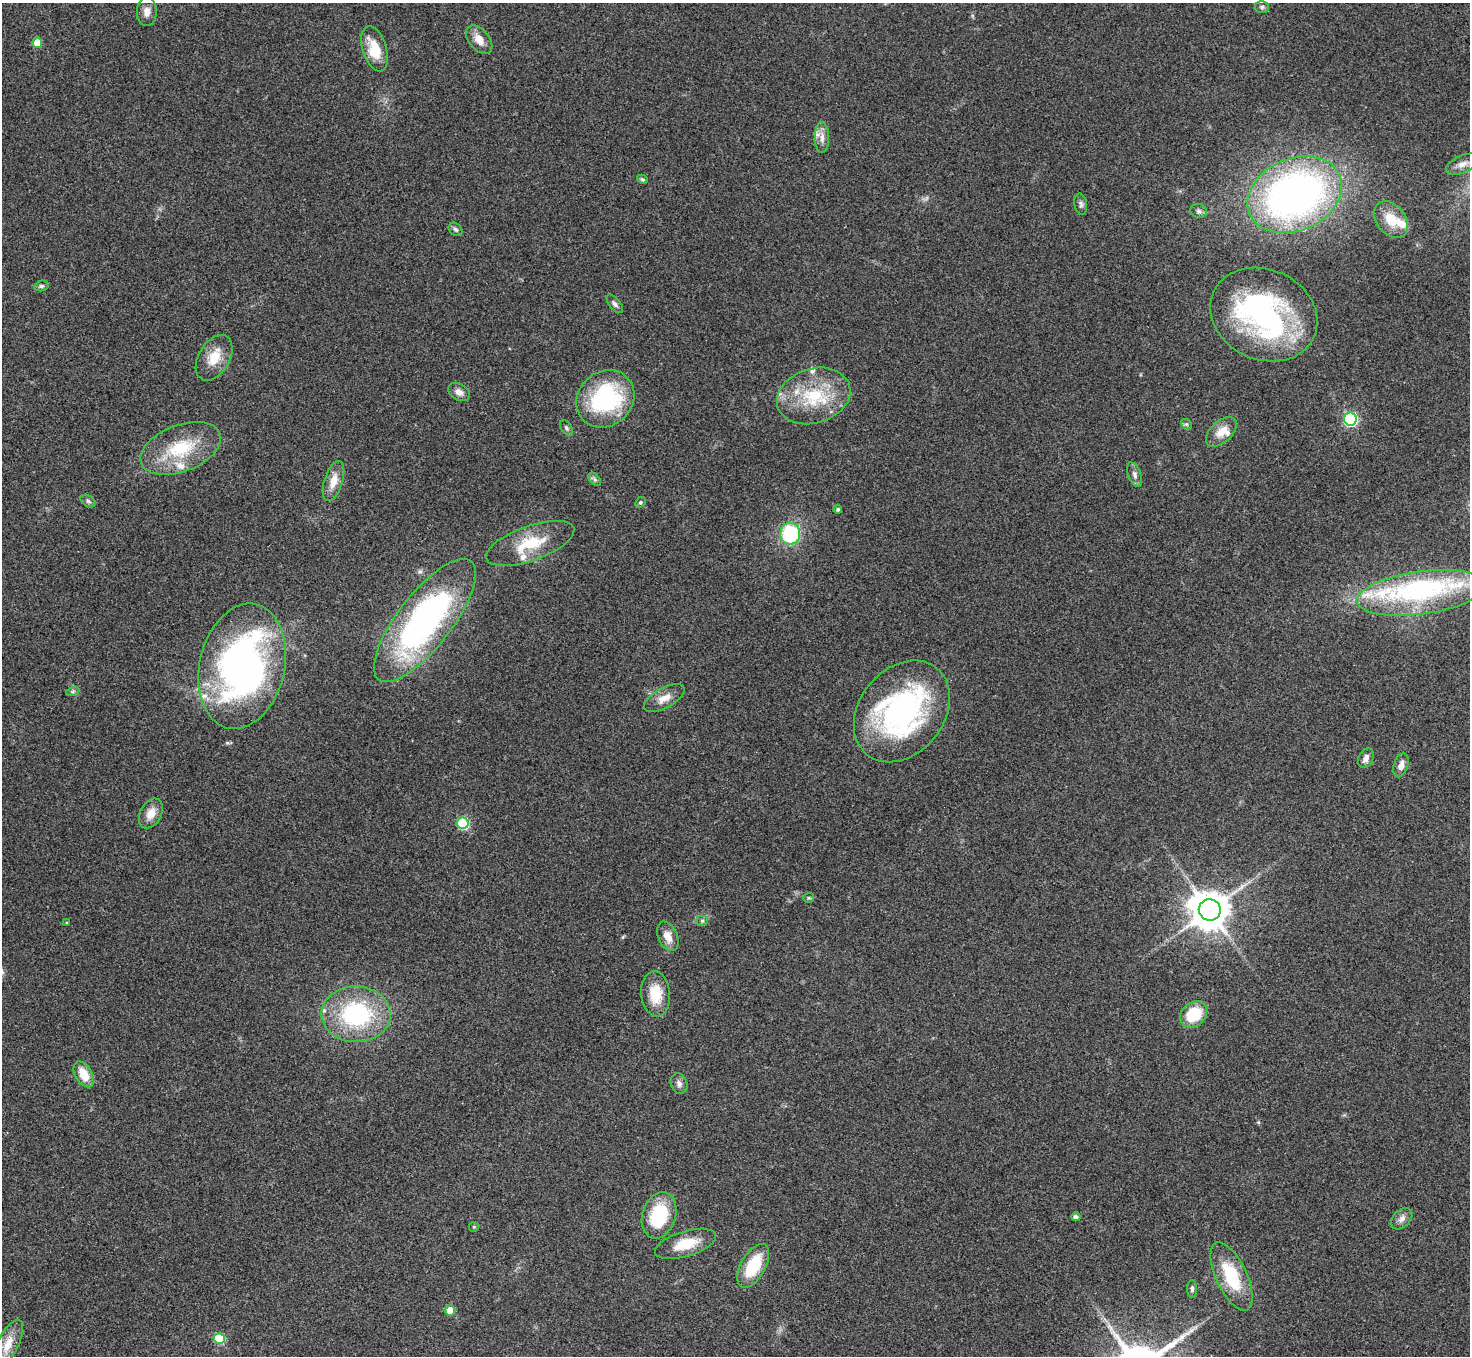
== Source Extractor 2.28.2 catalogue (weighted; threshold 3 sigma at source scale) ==
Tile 7 of 4 x 4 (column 3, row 2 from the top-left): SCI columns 3014-4481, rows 3066-4419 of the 6026 x 5994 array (HDU 1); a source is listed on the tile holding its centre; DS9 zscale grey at full resolution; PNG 1472 x 1358 px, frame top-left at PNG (2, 3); each listed source drawn as its Kron ellipse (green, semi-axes under 4 px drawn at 4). Shown black and unused: <1% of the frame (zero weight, under 3 of 4 exposures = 5% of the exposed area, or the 3 px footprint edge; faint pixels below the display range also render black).
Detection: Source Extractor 2.28.2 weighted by HDU 2 'WHT'; one run over the whole footprint, this tile lists its part. Background 0.224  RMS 0.0087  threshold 0.039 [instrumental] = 3 sigma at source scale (4.5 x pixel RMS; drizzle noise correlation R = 1.50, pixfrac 1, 0.05/0.05 arcsec/px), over >= 5 px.
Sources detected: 77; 3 inside a brighter object's white glare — neither listed nor drawn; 10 inside a brighter listed object's ellipse — not listed separately; the other 64 listed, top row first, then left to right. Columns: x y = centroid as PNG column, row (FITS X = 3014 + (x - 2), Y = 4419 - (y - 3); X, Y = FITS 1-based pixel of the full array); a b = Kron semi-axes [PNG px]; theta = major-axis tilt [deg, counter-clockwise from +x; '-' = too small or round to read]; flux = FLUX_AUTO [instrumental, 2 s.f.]
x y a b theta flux
1262 7 7 6 - 2.1
147 12 14 10 89 6.3
479 40 16 10 -50 9.9
37 43 5 5 - 16
375 49 23 12 -72 22
822 137 15 7 -90 5.7
1462 164 18 8 24 7.2
642 179 5 4 - 1.4
1295 195 49 36 24 430
1081 204 11 6 -79 2.5
1198 211 8 7 - 2.5
1391 220 20 14 -52 18
456 229 8 5 -43 2
41 286 7 5 14 1.8
615 304 11 5 -51 2.8
1264 315 55 45 -24 160
214 358 25 15 59 18
459 392 11 8 -29 5.1
814 396 37 27 17 54
605 399 31 27 42 100
1350 419 6 6 - 140
1186 424 6 4 -41 1.5
566 428 8 5 -54 1.8
1221 432 18 10 43 12
181 448 42 23 21 48
1135 475 13 6 -68 3.7
595 479 8 5 -46 1.8
334 481 21 9 73 11
88 501 8 5 -31 2
640 502 6 5 - 1.2
838 509 4 4 - 1.7
790 534 11 10 - 66
530 543 46 17 20 36
1421 593 65 21 8 100
425 620 75 27 52 270
242 666 63 42 77 370
73 691 7 4 19 1.5
664 698 22 10 29 9.7
902 711 56 42 51 200
1366 758 10 7 63 5.2
1401 765 12 7 72 6
151 813 16 10 61 10
463 823 6 5 - 75
809 898 5 5 - 1.1
1210 910 11 10 - 2400
702 921 5 5 - 1.5
67 923 4 4 - 0.7
668 936 15 9 -66 9.5
656 994 22 14 -84 23
356 1014 35 28 -1 100
1194 1014 15 11 41 31
84 1074 14 8 -58 15
679 1084 10 8 -69 3.7
659 1215 24 16 72 48
1076 1217 4 4 - 3.1
1402 1219 12 8 44 4.7
474 1227 5 5 - 1.1
686 1244 32 12 17 22
753 1266 24 12 60 37
1232 1276 37 15 -65 44
1192 1289 9 5 -90 2.2
450 1310 5 5 - 19
219 1339 5 5 - 46
8 1344 27 10 63 15